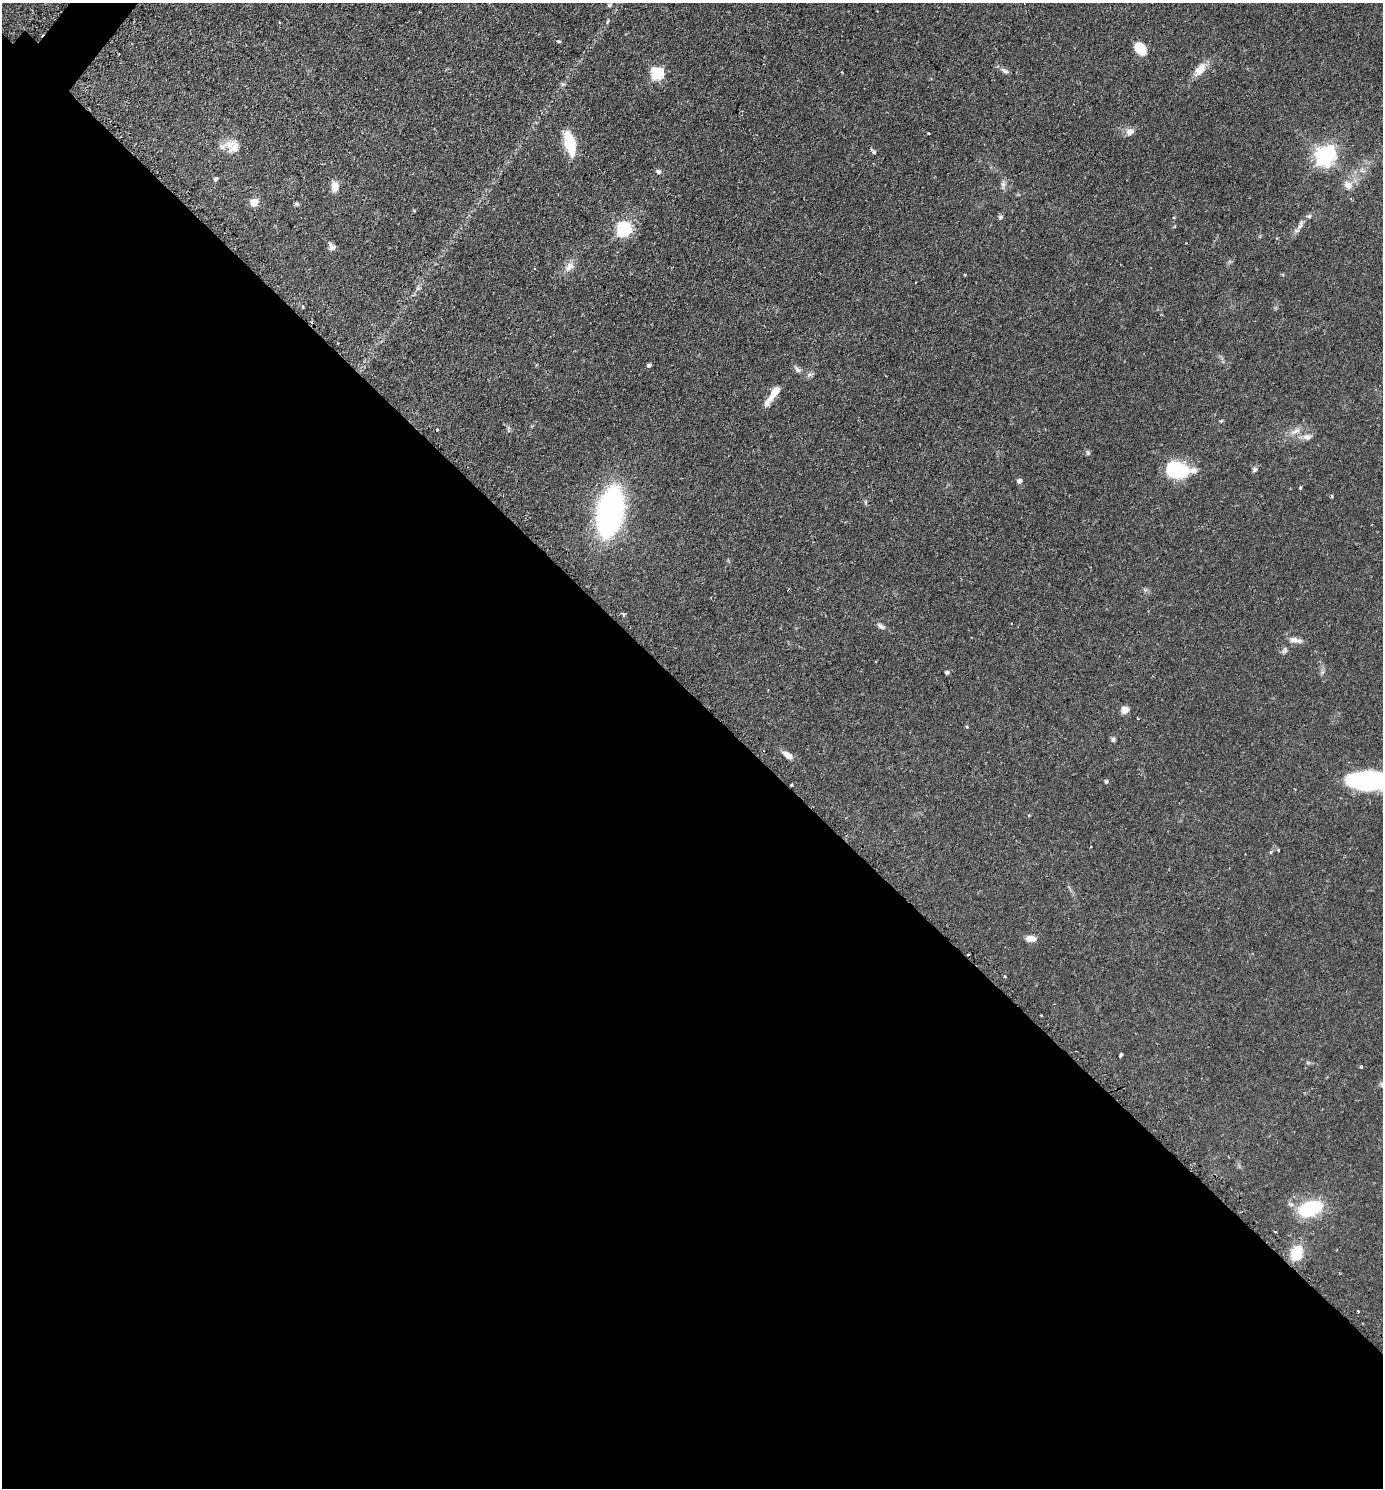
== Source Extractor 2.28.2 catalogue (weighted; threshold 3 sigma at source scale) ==
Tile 14 of 4 x 4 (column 2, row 4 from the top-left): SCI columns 1697-3077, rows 34-1519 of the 6013 x 6010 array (HDU 1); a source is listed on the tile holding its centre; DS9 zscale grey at full resolution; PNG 1385 x 1490 px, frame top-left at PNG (2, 3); no overlay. Shown black and unused: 54% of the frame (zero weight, under 2 of 3 exposures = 3% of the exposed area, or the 3 px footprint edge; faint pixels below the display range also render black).
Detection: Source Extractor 2.28.2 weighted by HDU 2 'WHT'; one run over the whole footprint, this tile lists its part. Background 0.0809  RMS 0.0053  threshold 0.0237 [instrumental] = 3 sigma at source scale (4.5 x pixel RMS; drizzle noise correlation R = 1.50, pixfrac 1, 0.05/0.05 arcsec/px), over >= 5 px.
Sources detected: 69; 2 cosmic-ray / hot-pixel residue — not listed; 2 inside a brighter listed object's ellipse — not listed separately; the other 65 listed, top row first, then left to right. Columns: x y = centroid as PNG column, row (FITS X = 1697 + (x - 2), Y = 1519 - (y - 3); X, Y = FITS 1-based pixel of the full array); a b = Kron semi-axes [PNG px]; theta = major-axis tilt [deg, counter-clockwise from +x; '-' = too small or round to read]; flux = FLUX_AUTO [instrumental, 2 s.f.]
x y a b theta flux
609 5 4 4 - 0.88
608 21 5 3 - 0.57
279 22 3 3 - 0.44
559 41 5 3 - 0.66
1140 48 11 8 -51 12
1200 69 19 9 51 6.2
1005 71 12 5 -25 1.8
842 72 4 2 - 0.36
657 73 6 6 - 54
1130 132 10 9 - 2.9
929 133 3 3 - 1.4
569 143 25 9 -75 19
234 148 17 12 33 6.1
874 152 6 5 - 1.2
1325 156 8 7 - 260
658 172 6 5 - 1.6
216 179 5 4 - 1.3
1003 184 7 7 - 1.5
1348 185 13 9 -44 3.5
335 186 9 6 85 6.2
254 202 5 5 - 12
296 204 5 4 - 1
1309 216 6 5 - 0.88
1001 217 5 5 - 1.2
1300 226 13 5 52 2.5
623 229 7 6 - 86
332 247 7 6 - 2.7
569 267 15 9 44 4
303 307 3 3 - 0.73
649 365 5 4 - 1.2
797 369 10 6 -48 1.6
810 374 7 4 19 1.1
773 393 26 8 54 6.6
1221 421 6 3 44 0.57
508 430 7 4 -72 0.8
1296 431 13 6 19 2.8
1307 437 11 8 7 3
1088 452 7 4 -70 0.9
1254 469 6 5 - 1.3
1177 470 26 17 -8 27
1019 481 5 5 - 1.9
1300 487 3 3 - 1.1
1332 496 4 3 - 1.6
610 512 36 17 78 170
623 614 5 4 - 0.83
880 626 12 5 -17 1.6
1295 640 16 7 -8 3.2
1285 650 9 6 67 1.4
947 673 4 4 - 1.1
1124 710 9 7 50 3.3
967 727 5 3 - 0.46
1113 739 7 5 -76 1
788 755 14 7 -38 3.4
1369 780 45 18 -1 68
1106 781 4 4 - 0.98
791 785 3 2 - 0.51
1278 850 3 3 - 1.1
1031 939 10 6 -5 4.3
1005 976 3 3 - 0.67
1121 1055 4 3 - 1.1
1361 1067 4 3 - 0.69
1382 1085 8 6 -39 1.3
1310 1208 17 10 17 39
1296 1253 12 8 78 18
1358 1311 3 2 - 0.5
Isophote crosses this tile's border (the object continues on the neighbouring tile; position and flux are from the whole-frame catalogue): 2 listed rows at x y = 1369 780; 1382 1085